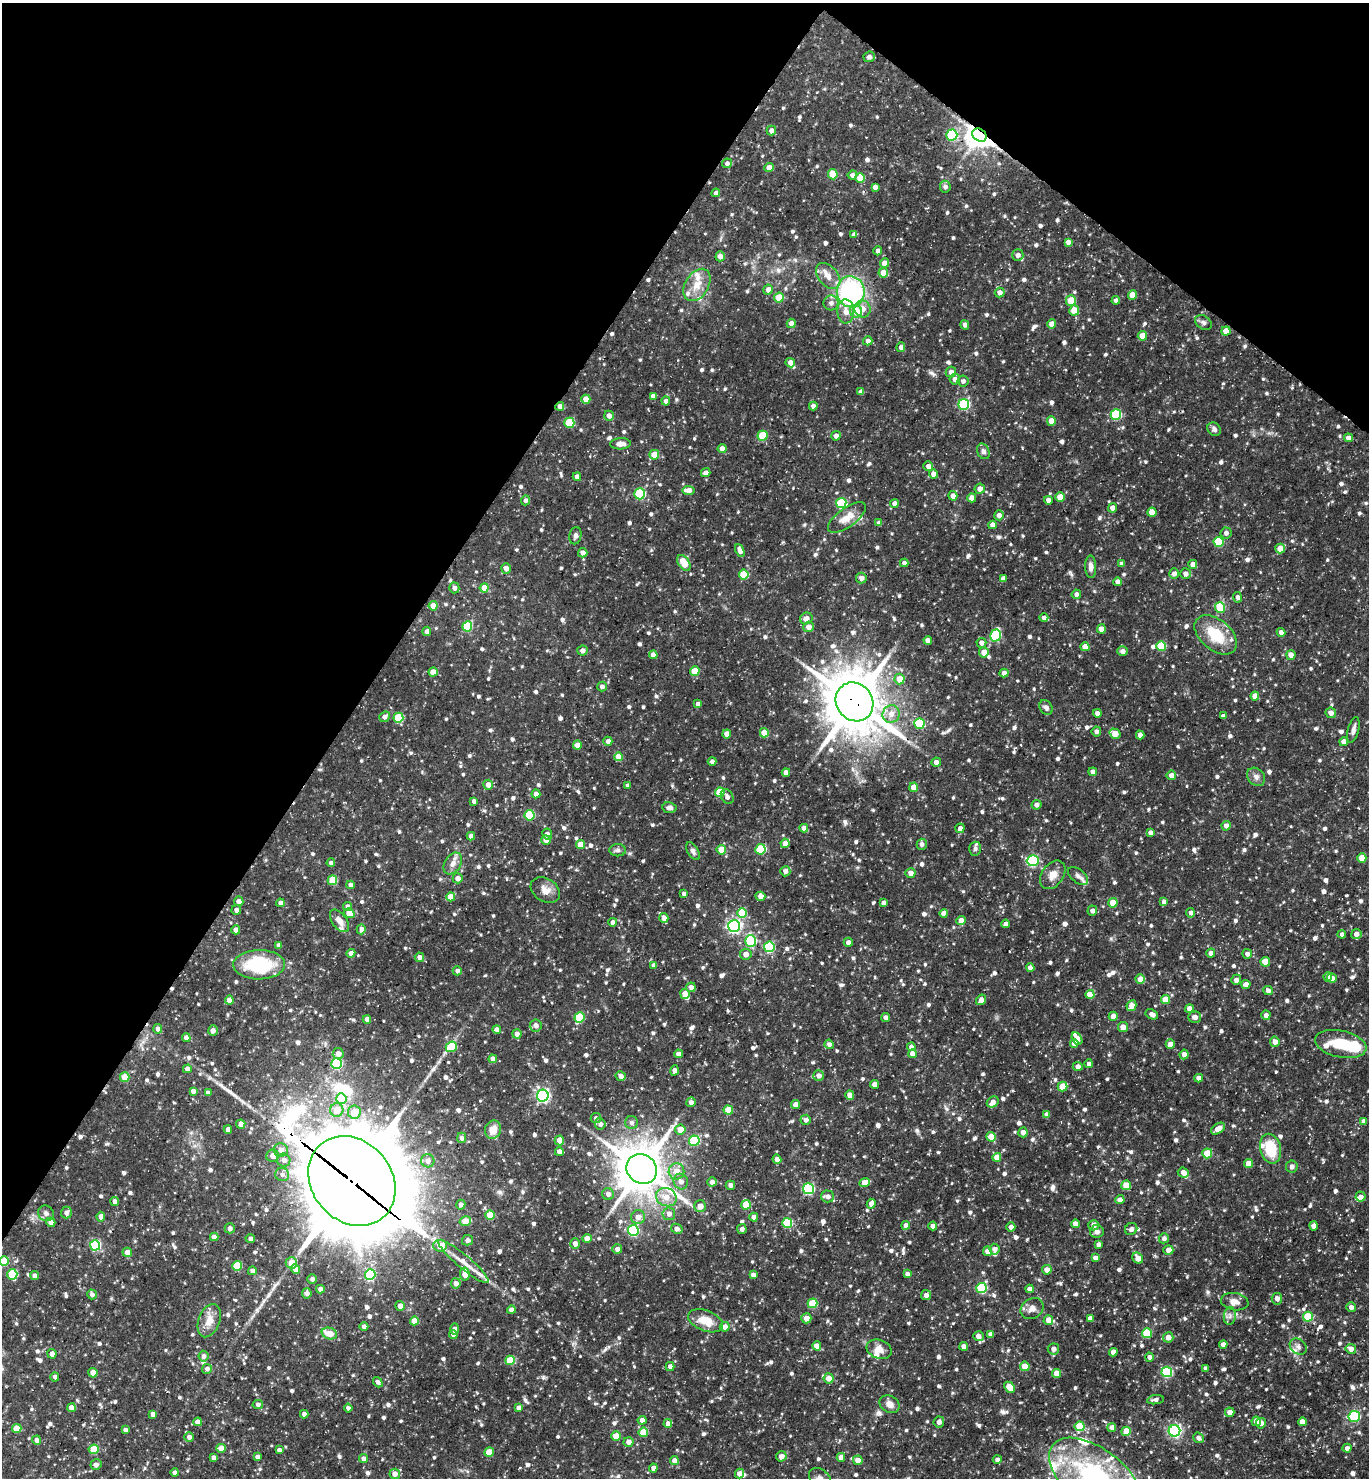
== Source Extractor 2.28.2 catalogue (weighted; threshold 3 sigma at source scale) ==
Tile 2 of 4 x 4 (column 2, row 1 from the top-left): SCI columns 1661-3027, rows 4433-5908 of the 5914 x 5908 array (HDU 1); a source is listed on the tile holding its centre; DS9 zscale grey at full resolution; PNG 1371 x 1480 px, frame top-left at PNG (2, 3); each listed source drawn as its Kron ellipse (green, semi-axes under 4 px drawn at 4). Shown black and unused: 31% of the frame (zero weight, under 3 of 5 exposures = <1% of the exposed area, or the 3 px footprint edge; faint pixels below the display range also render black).
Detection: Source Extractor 2.28.2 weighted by HDU 2 'WHT'; one run over the whole footprint, this tile lists its part. Background 0.108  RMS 0.0054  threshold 0.0243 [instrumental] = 3 sigma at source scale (4.5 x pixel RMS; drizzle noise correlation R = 1.50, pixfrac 1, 0.05/0.05 arcsec/px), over >= 5 px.
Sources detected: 1011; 1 inside a brighter object's white glare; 1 cosmic-ray / hot-pixel residue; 1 long thin detection or spike segment (spike, bleed or trail) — neither listed nor drawn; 22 inside a brighter listed object's ellipse — not listed separately; of the other 986, all 500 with FLUX_AUTO >= 1.66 (the completeness limit of this list) listed and drawn (486 fainter detections not listed), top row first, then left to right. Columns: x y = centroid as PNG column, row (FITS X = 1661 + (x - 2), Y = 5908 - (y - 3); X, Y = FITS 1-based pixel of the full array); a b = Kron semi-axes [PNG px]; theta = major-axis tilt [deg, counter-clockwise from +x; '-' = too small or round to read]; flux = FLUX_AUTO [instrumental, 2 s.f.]
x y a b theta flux
869 57 5 5 - 1.9
771 131 5 5 - 2.8
952 135 5 5 - 34
979 135 7 6 - 620
727 163 5 4 - 2.1
769 167 5 4 - 3.4
833 174 5 4 - 11
852 175 4 4 - 2.2
860 178 5 4 - 7.7
875 187 4 4 - 2.9
945 187 6 5 - 2.1
716 193 4 4 - 1.7
854 234 4 4 - 1.9
1068 242 4 4 - 2.7
878 251 4 4 - 1.9
1018 255 6 5 - 2.5
720 256 5 4 - 2.9
884 263 5 4 - 4.7
883 273 5 5 - 6.2
828 276 15 9 -50 5.5
697 285 18 11 58 7.6
768 290 5 5 - 2.8
851 292 15 14 - 76
1000 292 5 5 - 2.8
1132 295 4 4 - 7.8
779 298 5 4 - 12
1071 300 5 5 - 11
1116 300 4 4 - 2.2
831 303 7 7 - 2.5
863 309 8 8 - 4.2
1074 310 5 5 - 9.2
846 311 12 8 -87 4.7
856 311 6 6 - 9.2
791 323 4 4 - 3.6
1203 323 9 6 -33 1.7
1052 324 4 4 - 5.1
965 325 5 4 - 2.1
1226 331 4 4 - 6.3
1142 336 5 4 - 7.7
868 341 4 4 - 2.3
901 347 5 4 - 2.4
790 363 5 4 - 3.4
951 372 5 5 - 2.8
955 379 5 5 - 2.8
963 381 5 5 - 2
861 392 4 4 - 2.7
653 396 4 4 - 2.5
586 399 4 4 - 5.9
666 401 4 4 - 2.2
964 404 5 5 - 41
560 406 4 4 - 2.9
813 406 4 4 - 2.6
1116 415 5 5 - 31
609 416 5 5 - 2.9
1051 421 4 4 - 6.8
569 423 5 5 - 25
1214 429 7 6 - 1.7
762 436 5 5 - 15
836 436 5 4 - 2.5
1348 438 4 4 - 3.2
620 444 10 5 2 3
722 449 4 4 - 3.4
983 451 8 6 -65 1.7
654 455 5 4 - 8.3
928 466 5 5 - 2.3
706 473 5 4 - 2.4
933 474 4 4 - 3.2
577 477 4 4 - 3.2
980 489 5 5 - 3
688 490 6 4 -7 4.5
640 494 5 5 - 39
953 496 5 4 - 2.7
1060 497 4 4 - 9.5
972 498 4 4 - 3.3
525 500 5 4 - 1.7
1048 500 4 4 - 2.8
841 503 5 5 - 25
894 503 4 4 - 2.8
1112 508 4 4 - 3.9
1152 512 4 4 - 6.1
999 515 5 4 - 2.9
847 518 22 9 36 7.3
879 523 4 4 - 2.4
992 525 4 4 - 3.2
1226 533 5 5 - 2.1
575 536 9 6 78 1.8
1219 542 5 5 - 21
1280 549 5 5 - 5.8
740 551 7 4 -68 2.9
583 553 5 4 - 3
684 563 9 5 -55 11
904 563 4 4 - 2.3
1122 564 4 4 - 2.4
1193 564 4 4 - 3.6
1091 567 11 5 -88 2.8
506 568 5 4 - 3
1174 573 5 5 - 2.4
1185 574 5 5 - 2.5
744 575 5 5 - 17
861 578 5 5 - 2.2
1003 578 4 4 - 2
1117 582 4 4 - 2.7
454 588 5 5 - 1.8
484 588 4 4 - 7.1
1076 594 5 4 - 1.8
1237 597 5 4 - 1.7
433 606 4 4 - 8.3
1220 607 5 5 - 22
806 618 6 5 - 3.4
1044 618 4 4 - 1.7
467 626 5 5 - 22
809 627 6 5 - 3.7
1101 629 4 4 - 4.9
427 631 4 4 - 2.4
1281 632 4 4 - 2.5
995 635 6 5 - 40
1216 635 24 15 -40 19
928 640 4 4 - 3.2
981 643 5 5 - 2.4
1161 646 5 5 - 21
1085 647 4 4 - 5.8
582 651 5 5 - 2.5
1123 651 5 5 - 2.6
984 652 5 5 - 4.8
653 655 4 4 - 4.6
1291 655 5 4 - 3.7
695 671 5 4 - 11
433 672 4 4 - 6.6
1004 673 4 4 - 2.9
899 679 5 5 - 7.2
602 687 5 5 - 1.7
1255 696 4 4 - 4.9
854 702 20 18 -52 2500
698 704 4 4 - 2.4
1046 708 8 6 -58 1.7
1097 713 4 4 - 2.6
1331 713 5 5 - 2.9
891 714 9 8 - 4.3
1223 716 4 4 - 2
384 717 6 5 - 2.4
398 718 5 5 - 20
919 724 5 5 - 28
1353 730 13 5 75 2.4
1096 731 5 5 - 2.1
764 733 4 4 - 9
727 734 4 4 - 5.4
1115 734 6 4 -33 7.2
1140 735 4 4 - 2.5
608 741 4 4 - 1.9
1344 742 4 4 - 3.4
577 745 4 4 - 4.3
619 757 4 4 - 7.6
712 761 4 4 - 1.9
936 762 4 4 - 3
786 772 4 4 - 2.9
1093 772 4 4 - 2.9
1171 775 5 5 - 3.4
1256 777 10 8 -44 2.5
488 785 5 5 - 3.9
628 786 4 4 - 1.9
914 787 4 4 - 7.1
720 792 5 5 - 16
536 794 4 4 - 2.9
727 797 8 5 -59 1.8
474 801 4 3 - 1.8
1036 805 5 5 - 2
669 808 7 5 -8 2.2
529 815 5 5 - 27
1226 826 5 4 - 2.7
804 828 4 4 - 3
960 828 5 4 - 2.2
1150 833 4 4 - 2.7
547 834 5 5 - 1.9
471 836 4 4 - 2.3
546 840 5 5 - 4.2
785 843 4 4 - 4.3
580 844 4 4 - 6.5
922 844 5 5 - 1.9
760 849 5 5 - 28
975 849 7 6 - 1.7
618 850 8 6 -2 1.7
721 850 4 4 - 10
693 851 10 5 -58 1.7
1362 858 4 4 - 7.4
1033 861 6 5 - 53
331 863 4 4 - 1.7
453 863 12 8 57 3.4
785 871 5 5 - 2.6
910 873 5 5 - 3.1
1053 875 16 10 55 5.2
1078 876 12 6 -39 2.4
458 878 5 5 - 2.9
332 880 5 4 - 16
350 885 4 4 - 2.4
545 890 16 11 -31 4.9
684 894 4 4 - 2
760 896 5 4 - 3.6
451 897 4 4 - 7.6
239 901 5 4 - 2.8
1164 902 4 4 - 2.9
280 903 4 4 - 2.7
884 903 4 4 - 2.8
1113 903 4 4 - 9.8
348 907 4 4 - 3
236 910 5 5 - 2.2
1092 911 5 4 - 2.2
349 913 5 4 - 6.7
742 913 5 5 - 17
944 913 4 4 - 3
1190 913 4 4 - 2.1
664 918 5 4 - 3.3
339 921 13 7 -53 4.8
961 921 5 4 - 4.8
613 922 4 4 - 2.7
1006 924 4 4 - 1.7
734 926 6 6 - 100
361 929 5 4 - 2.7
236 930 4 4 - 3.3
1342 934 4 4 - 2.1
1356 934 5 5 - 2.8
751 941 6 5 - 37
848 942 4 4 - 2.4
279 945 4 3 - 2.1
769 947 5 5 - 33
351 953 4 4 - 2.7
1211 953 4 4 - 2.4
746 954 6 5 - 3.3
1247 954 5 4 - 2.1
419 957 5 4 - 2.5
1265 962 4 4 - 11
259 965 26 14 1 34
654 965 4 4 - 2.2
1030 968 4 4 - 3
457 971 4 4 - 1.9
1328 977 5 4 - 2.8
1332 978 5 4 - 2.4
1140 979 5 4 - 4.8
1236 980 5 5 - 2
1246 984 4 4 - 3
691 987 5 4 - 2.5
1268 991 5 4 - 2
685 994 5 5 - 5.4
1090 994 4 4 - 6.9
1165 999 4 4 - 8.5
229 1000 4 4 - 4.6
981 1000 5 4 - 3.2
1131 1006 5 4 - 5.3
1189 1008 4 4 - 3.6
1152 1014 6 4 -27 2.5
1266 1015 5 4 - 2.5
1113 1016 4 4 - 4.3
1195 1017 6 5 - 2.6
579 1018 5 5 - 24
886 1018 4 4 - 2.5
367 1019 4 4 - 3
536 1025 6 6 - 3
1123 1027 5 5 - 4.8
158 1029 5 4 - 2.6
497 1029 4 4 - 2.3
213 1030 5 5 - 2.1
517 1034 4 4 - 2.5
186 1038 4 4 - 3.1
1077 1039 7 4 -60 7.1
1275 1042 5 4 - 3.4
1074 1043 4 4 - 3.8
829 1044 5 4 - 2.4
1170 1044 4 4 - 4.3
1341 1044 26 13 -12 17
451 1047 5 5 - 22
911 1047 4 4 - 2.7
338 1054 5 5 - 3.2
678 1054 4 4 - 2.8
912 1054 4 4 - 4.5
1184 1054 5 4 - 2.9
493 1059 4 4 - 3.7
336 1064 5 5 - 39
1089 1064 4 4 - 1.8
1078 1066 5 4 - 2.4
187 1069 4 4 - 2.9
675 1070 5 4 - 2.5
621 1076 5 5 - 2.6
819 1076 5 5 - 2.8
125 1077 5 4 - 12
1199 1078 4 4 - 3.1
874 1084 4 4 - 3.4
1062 1087 5 4 - 9.8
193 1091 4 4 - 2.4
208 1093 4 4 - 2.8
850 1095 4 4 - 4.4
543 1096 6 5 - 95
341 1099 5 5 - 20
691 1102 5 4 - 2.6
993 1102 6 5 - 3.2
796 1105 4 4 - 4.5
337 1110 7 6 - 6.6
728 1110 4 4 - 9.1
354 1112 6 6 - 9.4
1047 1115 4 4 - 2.3
596 1118 5 5 - 1.8
806 1120 5 5 - 2.1
1364 1121 4 4 - 2.8
631 1122 6 6 - 1.9
241 1124 4 4 - 3.6
600 1124 5 5 - 2
228 1129 4 4 - 2.8
1218 1129 7 5 34 4
493 1130 9 8 - 5.8
680 1130 5 5 - 7.6
1023 1132 5 4 - 3.4
991 1137 5 4 - 7.3
462 1138 5 4 - 1.8
559 1140 5 4 - 4.6
694 1141 5 5 - 33
1271 1149 15 10 -77 17
281 1150 7 7 - 3.1
559 1152 4 4 - 3.4
1207 1153 5 5 - 12
272 1156 6 6 - 3
997 1157 4 4 - 6.3
777 1159 4 4 - 2.7
284 1160 6 6 - 2.7
428 1161 6 6 - 2.9
1248 1163 4 4 - 5.9
1292 1166 6 5 - 1.7
642 1169 16 14 -41 1800
676 1171 8 8 - 5.5
1183 1172 5 5 - 4.1
282 1174 7 6 - 2
352 1181 48 40 -50 8400
681 1182 8 7 - 3.3
712 1182 5 4 - 2.7
865 1183 5 4 - 7.5
730 1185 4 4 - 2.3
1126 1185 5 5 - 9.1
808 1189 5 5 - 53
608 1194 6 6 - 2.4
828 1196 6 6 - 2.9
666 1197 10 9 - 5.7
1360 1197 5 5 - 2.1
1120 1200 4 4 - 2.6
115 1201 4 4 - 2.6
871 1204 5 4 - 3.6
461 1205 5 4 - 1.8
746 1205 5 4 - 12
700 1206 6 6 - 4
66 1212 6 5 - 2.5
46 1213 8 7 - 2
669 1214 6 6 - 2.8
490 1215 4 4 - 13
101 1217 5 4 - 2.8
638 1217 7 7 - 3.6
754 1217 4 4 - 2.9
465 1221 6 4 14 8.3
51 1222 5 4 - 3.2
787 1223 5 5 - 24
1075 1224 4 4 - 4.9
906 1225 4 4 - 2.3
1094 1225 5 5 - 3.4
933 1226 4 4 - 1.9
1314 1226 4 4 - 2.4
1011 1227 4 4 - 2.4
230 1228 5 5 - 1.8
677 1229 6 5 - 2.8
742 1229 5 4 - 2
1131 1229 6 5 - 1.9
633 1230 5 5 - 47
1097 1231 7 6 - 2.1
214 1237 4 4 - 3.5
587 1238 4 4 - 5.9
1164 1238 5 5 - 2.2
250 1239 5 4 - 1.7
468 1240 5 5 - 2.3
575 1244 5 4 - 2.7
1098 1244 4 4 - 1.9
95 1245 5 5 - 43
440 1246 7 6 - 7.7
617 1249 5 5 - 2.9
995 1249 5 5 - 2.6
1168 1250 5 5 - 3.7
987 1251 4 4 - 3.2
127 1252 5 4 - 4.3
1095 1258 4 4 - 2.8
1138 1258 6 5 - 4.5
4 1261 5 5 - 12
463 1262 32 6 -40 7.2
291 1263 5 5 - 6.6
237 1266 5 5 - 19
296 1269 5 4 - 6.4
1047 1270 5 4 - 3.7
252 1271 4 4 - 2.3
12 1274 5 5 - 27
370 1274 5 5 - 37
465 1274 6 4 -84 5.9
907 1274 4 4 - 2
753 1275 4 4 - 2.6
35 1276 4 4 - 2.7
312 1279 5 5 - 1.7
456 1283 5 5 - 3
981 1288 5 5 - 41
320 1289 4 4 - 2.6
1030 1289 4 4 - 2.8
307 1293 5 5 - 2
92 1294 5 4 - 1.7
926 1295 5 5 - 1.7
1277 1299 5 5 - 2.9
1235 1302 14 8 -9 3.7
812 1303 5 5 - 18
400 1306 5 5 - 2.4
1351 1307 5 4 - 2.3
1032 1309 12 10 34 3.3
511 1310 4 4 - 2.8
1230 1316 9 6 83 2.1
1308 1317 5 5 - 19
806 1318 5 5 - 4.2
1090 1318 4 4 - 2.4
1048 1320 5 5 - 4
209 1321 17 10 70 6.2
414 1321 4 4 - 7.4
705 1321 18 10 -21 9.2
364 1327 4 4 - 2.1
725 1327 5 4 - 3.5
455 1329 5 4 - 2.2
329 1333 8 5 -18 7.6
1147 1333 5 5 - 21
990 1334 4 4 - 2.5
453 1335 4 4 - 2.2
978 1336 5 5 - 3.4
1168 1337 5 5 - 4.2
1223 1344 4 4 - 3.1
817 1346 5 4 - 5.4
964 1346 4 4 - 3.2
1298 1346 9 7 -40 2.4
879 1349 13 9 -18 4.3
1053 1349 5 5 - 2.1
1351 1349 5 5 - 3.1
1113 1352 4 4 - 3.6
52 1354 5 4 - 2.4
204 1356 5 5 - 2
1149 1357 4 4 - 1.8
510 1360 5 4 - 16
670 1366 4 4 - 2.7
1025 1366 4 4 - 8.5
1205 1368 4 3 - 1.8
207 1369 5 5 - 1.9
1167 1372 5 5 - 38
93 1373 4 4 - 5.7
1057 1373 4 4 - 4.4
55 1377 4 4 - 1.8
829 1378 5 5 - 4.5
378 1382 5 4 - 2
1009 1387 6 4 -47 8.3
1155 1400 8 4 9 1.8
258 1404 5 4 - 1.8
890 1404 10 8 -34 3.7
71 1408 4 4 - 6.1
348 1408 4 4 - 1.7
519 1408 4 4 - 2.7
1230 1412 5 4 - 3.4
153 1414 4 4 - 2.9
304 1414 4 4 - 1.9
1354 1416 6 5 - 45
642 1420 4 4 - 3.1
1256 1421 4 4 - 3.5
198 1422 4 4 - 4.4
939 1422 5 5 - 2.2
1302 1422 4 4 - 4.5
1261 1423 5 5 - 2.8
668 1424 4 4 - 3.2
1080 1426 5 5 - 18
1112 1427 4 4 - 3
17 1429 5 4 - 11
125 1430 4 4 - 2.1
1126 1431 5 4 - 9.9
1174 1431 6 5 - 92
643 1432 5 5 - 15
616 1436 4 4 - 9
189 1437 4 4 - 2.5
1198 1438 6 5 - 2
37 1440 4 4 - 2.3
628 1442 5 5 - 2.4
221 1448 4 4 - 6.7
1347 1448 4 4 - 2.2
94 1449 5 5 - 15
279 1450 4 4 - 2.3
489 1452 5 4 - 8
781 1456 5 5 - 3
213 1457 4 4 - 2.1
257 1457 4 4 - 2.5
841 1457 4 4 - 3.1
363 1459 4 4 - 2.6
674 1460 4 4 - 3.8
858 1460 5 5 - 4.5
997 1460 5 4 - 1.9
96 1465 5 5 - 1.8
653 1468 4 4 - 2.7
175 1473 4 4 - 2.5
395 1474 5 5 - 3.1
739 1474 5 4 - 3.9
820 1478 12 9 -42 3.7
1095 1478 54 29 -38 95
Overlapping masked pixels (flux is a lower limit): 4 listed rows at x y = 979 135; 560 406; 854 702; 352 1181
Isophote crosses this tile's border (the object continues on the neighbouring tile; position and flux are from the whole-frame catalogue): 3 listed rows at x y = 4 1261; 820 1478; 1095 1478